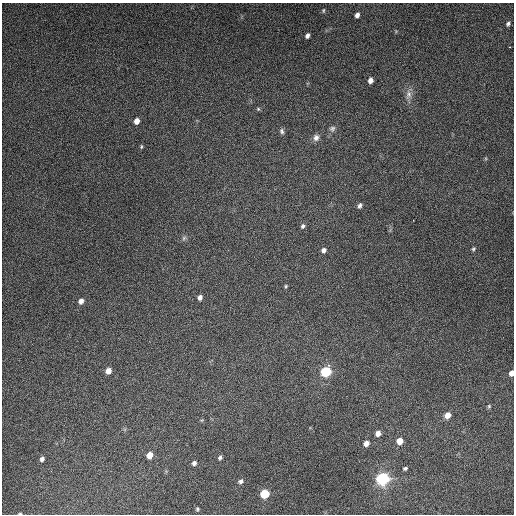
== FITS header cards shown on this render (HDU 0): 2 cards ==
NAXIS1  =                  512
NAXIS2  =                  512

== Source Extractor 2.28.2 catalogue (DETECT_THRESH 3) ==
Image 512 x 512 px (HDU 0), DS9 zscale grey, 1 PNG px = 1 image px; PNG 516 x 516 px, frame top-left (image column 1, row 512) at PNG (2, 3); no overlay
Background 4980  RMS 310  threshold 940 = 3 sigma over >= 5 px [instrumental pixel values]
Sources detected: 39; all 39 listed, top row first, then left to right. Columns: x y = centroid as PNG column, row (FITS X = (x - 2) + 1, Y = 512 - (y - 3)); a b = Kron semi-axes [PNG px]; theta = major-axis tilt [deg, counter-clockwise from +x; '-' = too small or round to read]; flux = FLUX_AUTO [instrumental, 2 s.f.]
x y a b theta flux
323 10 6 4 -86 2.7e+04
357 15 5 4 - 8.8e+04
508 24 5 4 - 4.4e+04
307 35 5 4 - 7.0e+04
509 47 2 2 - 1.3e+04
370 80 5 4 - 1.2e+05
408 94 14 8 80 1.3e+05
258 109 6 5 - 2.5e+04
137 121 6 5 - 1.5e+05
332 129 9 8 - 6.9e+04
282 131 7 5 -74 5.1e+04
316 138 9 8 - 9.7e+04
141 147 6 4 89 2.8e+04
360 206 6 4 70 5.8e+04
303 226 6 6 - 5.0e+04
184 238 7 5 47 4.5e+04
473 249 6 4 46 3.1e+04
324 250 5 5 - 7.5e+04
286 286 4 4 - 2.5e+04
200 297 5 4 - 8.1e+04
81 301 6 5 - 1.0e+05
108 371 6 5 - 1.4e+05
326 372 8 7 - 1.0e+06
511 373 5 4 - 1.4e+05
489 406 5 4 - 2.5e+04
447 415 6 5 - 1.8e+05
378 433 6 5 - 1.2e+05
400 441 6 6 - 2.2e+05
366 443 6 5 - 1.2e+05
150 455 6 5 - 1.8e+05
220 457 6 4 57 4.6e+04
42 459 5 4 - 6.8e+04
194 463 5 5 - 6.2e+04
405 468 5 4 - 3.8e+04
383 479 10 9 - 1.5e+06
241 481 6 5 - 5.9e+04
264 494 6 6 - 6.4e+05
197 509 4 4 - 3.1e+04
20 514 5 2 - 2.1e+04
At the frame edge (FLAGS 8, measured only in part): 2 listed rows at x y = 511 373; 20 514